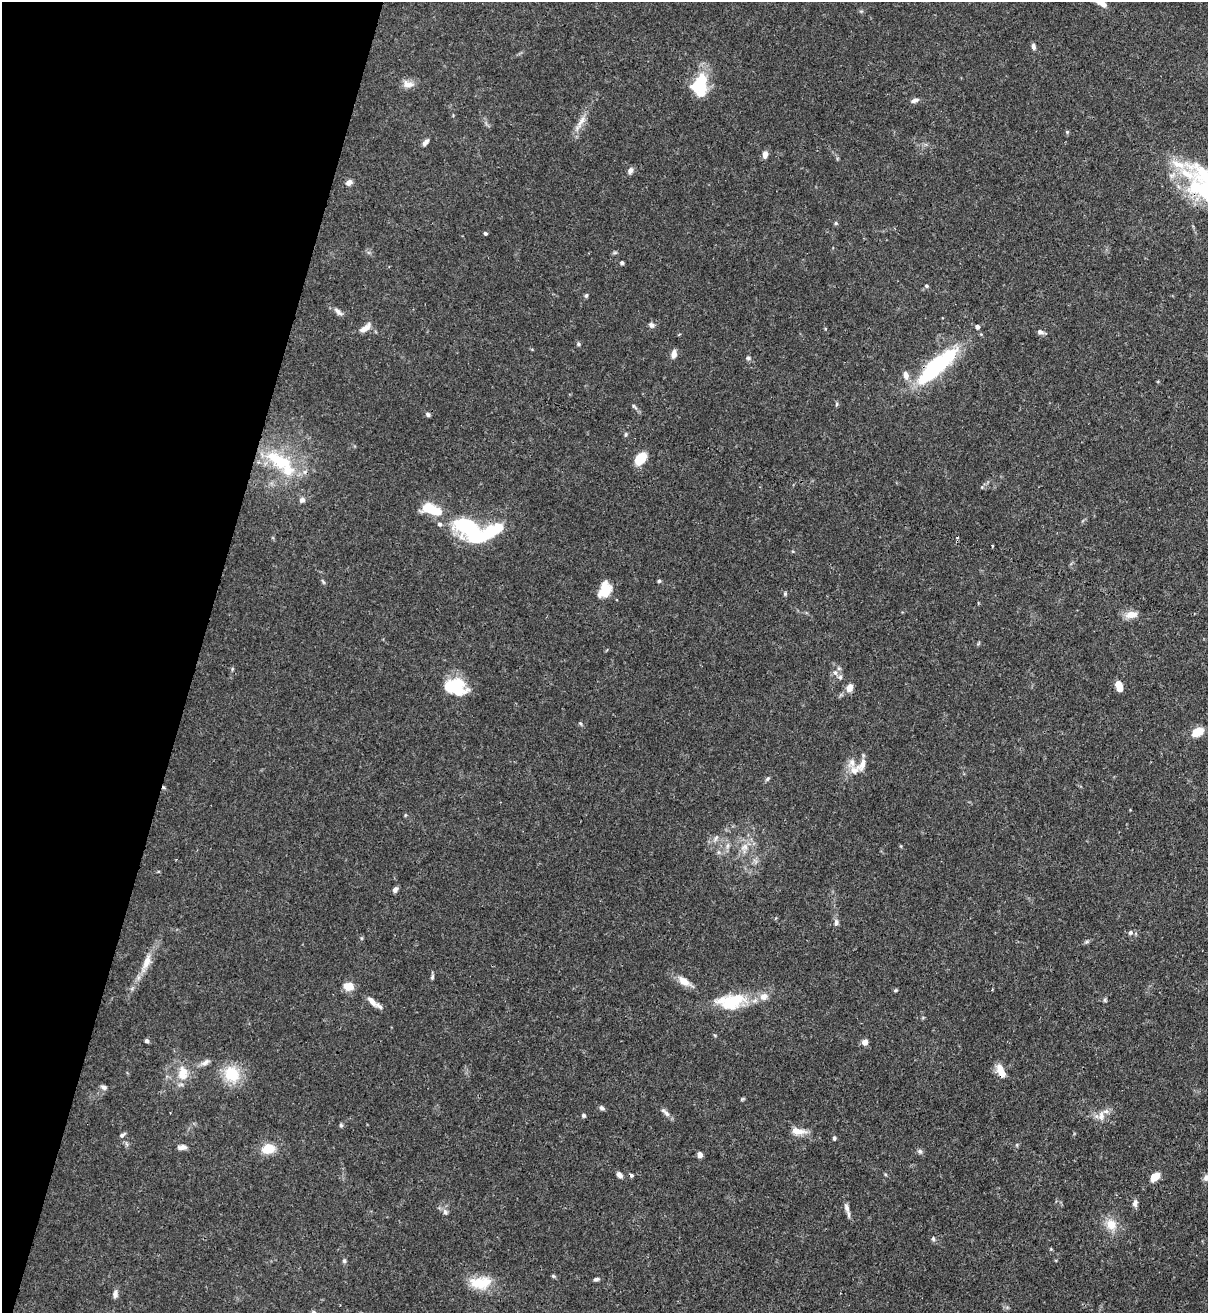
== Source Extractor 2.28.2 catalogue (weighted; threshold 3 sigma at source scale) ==
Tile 9 of 4 x 4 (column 1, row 3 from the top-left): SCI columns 218-1423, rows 1345-2655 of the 5389 x 5307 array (HDU 1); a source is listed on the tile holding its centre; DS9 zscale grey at full resolution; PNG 1210 x 1315 px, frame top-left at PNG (2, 2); no overlay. Shown black and unused: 16% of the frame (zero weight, under 3 of 4 exposures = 7% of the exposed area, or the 3 px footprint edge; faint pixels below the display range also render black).
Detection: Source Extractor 2.28.2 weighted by HDU 2 'WHT'; one run over the whole footprint, this tile lists its part. Background 0.1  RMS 0.0041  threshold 0.0186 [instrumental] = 3 sigma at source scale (4.5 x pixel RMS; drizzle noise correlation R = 1.50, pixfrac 1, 0.05/0.05 arcsec/px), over >= 5 px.
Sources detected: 116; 3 inside a brighter object's white glare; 4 cosmic-ray / hot-pixel residue — not listed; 9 inside a brighter listed object's ellipse — not listed separately; the other 100 listed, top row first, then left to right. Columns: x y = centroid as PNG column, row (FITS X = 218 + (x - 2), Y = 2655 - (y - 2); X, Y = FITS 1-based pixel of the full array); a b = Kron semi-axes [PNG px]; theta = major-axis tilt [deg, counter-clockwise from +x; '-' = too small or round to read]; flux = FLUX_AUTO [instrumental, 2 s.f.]
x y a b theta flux
1101 3 17 6 -30 3.4
1033 47 8 5 -76 1.3
408 84 15 9 -7 3.2
699 85 23 17 66 17
915 100 11 5 16 1.5
582 120 18 7 56 3.4
1067 132 5 5 - 0.55
426 142 9 5 48 1.5
765 154 9 6 79 2
630 170 9 7 53 1.6
1187 174 26 9 -34 9.5
349 182 8 6 33 1.9
836 223 5 5 - 0.53
485 233 4 4 - 0.67
622 263 5 4 - 0.67
926 286 5 5 - 0.68
586 295 6 4 86 0.69
338 311 14 6 -44 1.8
651 325 8 6 -37 1.3
977 327 5 4 - 1.5
365 328 16 7 36 3.2
1040 332 8 6 -23 1.5
981 334 4 4 - 0.43
578 344 6 5 - 0.78
674 354 11 6 76 2.2
748 358 7 5 0 0.8
936 366 55 16 42 42
905 375 11 7 -68 2.5
837 404 6 4 88 0.57
428 414 6 5 - 0.99
641 458 13 9 49 8.9
278 460 51 19 -30 26
302 500 8 7 - 1.5
431 509 22 10 -19 13
440 524 6 5 - 1
470 530 29 14 -66 26
491 531 38 14 25 22
659 581 5 4 - 0.63
323 582 8 3 -56 0.62
606 590 20 10 40 6.9
785 594 5 5 - 0.61
1131 615 13 8 6 4.5
835 672 8 6 -74 1.4
458 684 32 13 16 16
1118 684 5 5 - 7.4
850 687 10 7 68 3.1
580 723 6 4 -57 0.56
1198 732 13 8 28 6.4
852 763 15 9 81 3.3
862 765 18 9 59 3.8
768 778 7 4 45 0.76
405 815 5 3 - 0.44
716 838 9 5 66 1.2
727 846 7 4 71 1.1
744 847 12 8 27 3.3
395 890 7 5 61 1.3
836 923 9 5 90 1.3
1130 933 6 6 - 1.1
1086 942 7 4 31 0.77
146 963 28 8 68 6.1
432 977 8 4 76 0.76
684 981 22 9 -33 4.6
348 986 9 7 -5 7.2
896 990 5 4 - 0.48
736 1000 45 18 4 19
1105 1000 7 4 -90 0.64
372 1001 16 6 -45 3.1
147 1041 6 5 - 0.85
865 1042 7 6 - 2.2
205 1062 13 7 31 1.9
1001 1071 16 7 -67 5.5
182 1074 20 13 85 7.8
232 1074 21 19 -58 13
104 1087 8 6 -20 1.3
742 1099 6 4 71 0.49
602 1108 7 5 -45 0.98
665 1112 17 5 -39 1.8
584 1115 5 5 - 0.82
1101 1116 12 8 83 3.1
341 1125 6 4 -89 0.7
798 1131 20 8 -9 4.4
122 1135 8 5 37 0.94
834 1138 5 4 - 0.83
182 1147 11 6 2 1.9
268 1149 12 10 15 8.2
920 1151 8 5 -48 1
700 1155 5 5 - 2.3
619 1175 8 5 -53 1.8
1155 1177 10 6 36 5.4
1206 1177 9 7 60 1.6
1135 1203 8 6 82 1.8
847 1208 12 6 -73 2.1
445 1212 8 7 - 1.4
1111 1224 16 13 -54 6.2
933 1239 6 5 - 0.75
344 1261 6 5 - 0.79
553 1276 6 4 -45 0.56
596 1279 7 4 13 0.95
480 1283 28 15 3 11
115 1294 11 7 90 1.6
Overlapping masked pixels (flux is a lower limit): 3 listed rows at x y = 1187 174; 936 366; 1001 1071
Isophote crosses this tile's border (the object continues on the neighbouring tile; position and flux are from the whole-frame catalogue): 3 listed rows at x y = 1101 3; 1187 174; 1206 1177